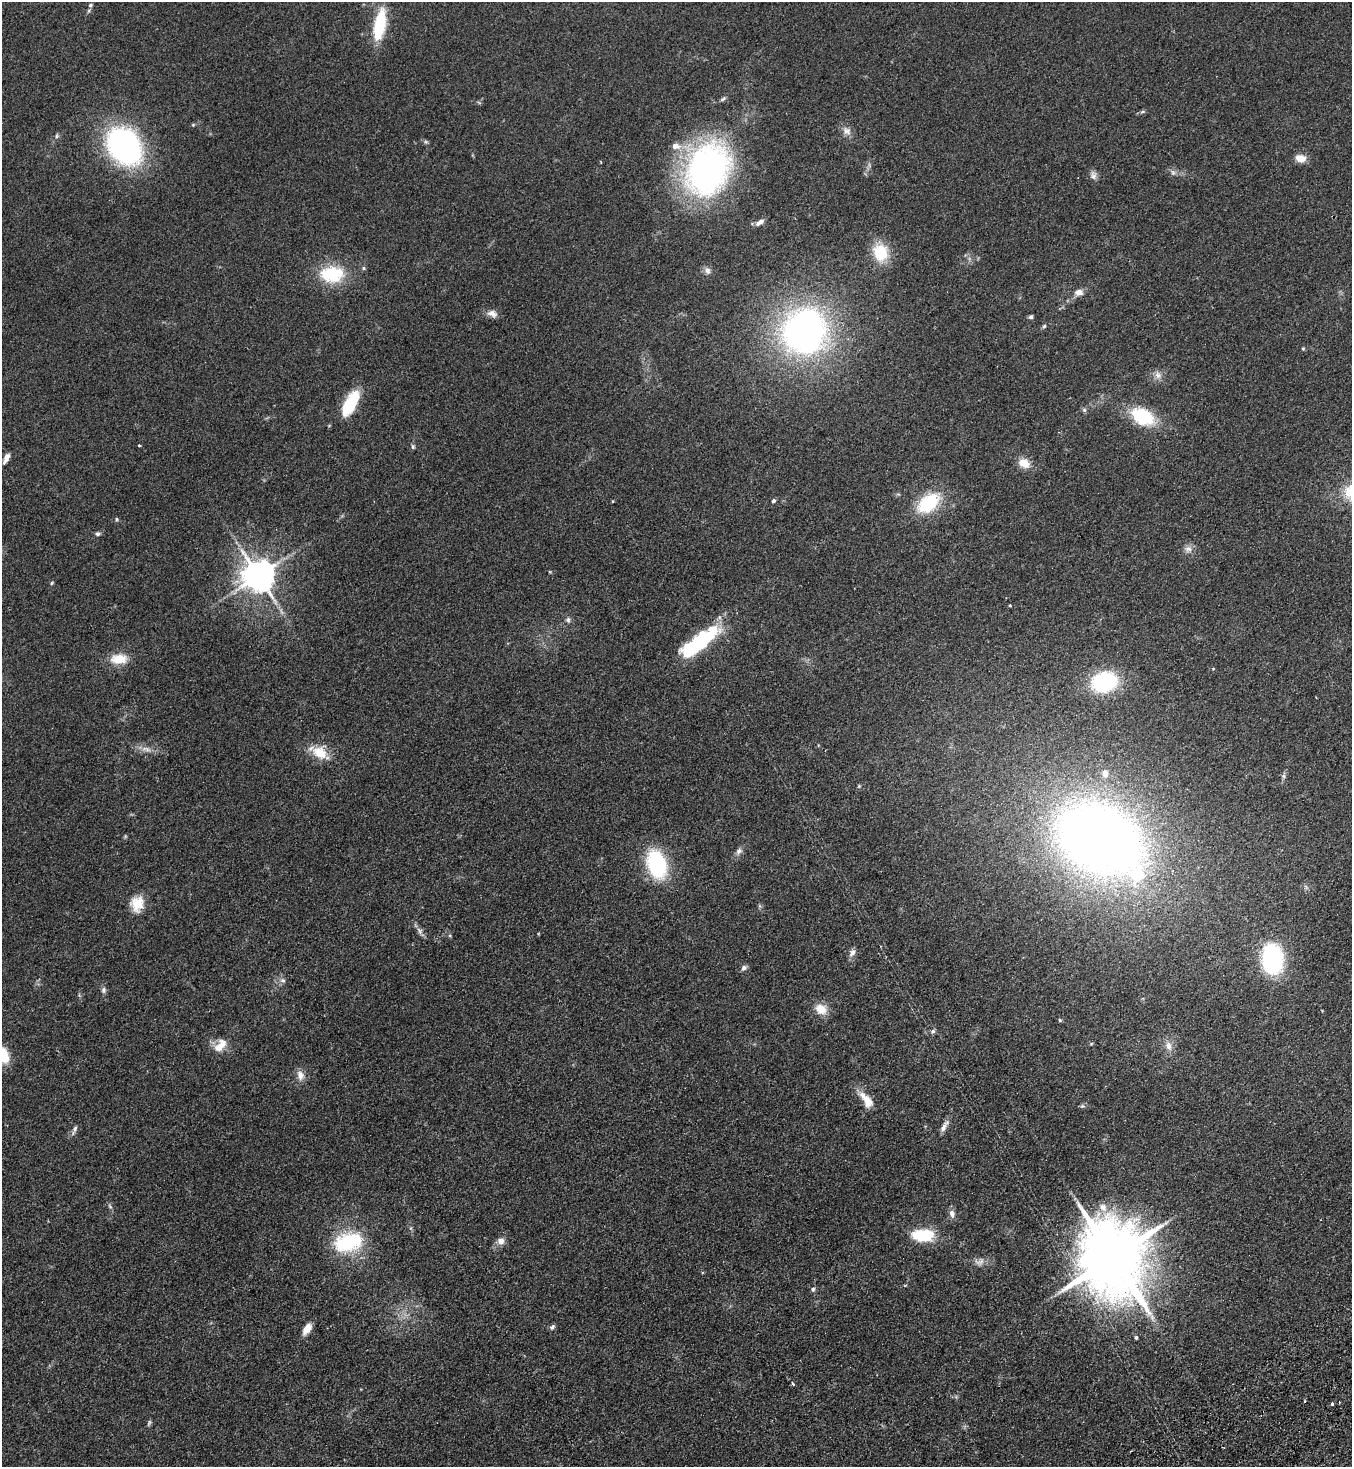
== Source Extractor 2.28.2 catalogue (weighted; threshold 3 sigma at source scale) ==
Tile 6 of 4 x 4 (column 2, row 2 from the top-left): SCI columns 1682-3031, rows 2983-4447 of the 5925 x 5963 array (HDU 1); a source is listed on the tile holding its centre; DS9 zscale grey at full resolution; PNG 1354 x 1469 px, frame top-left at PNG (2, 2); no overlay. Shown black and unused: <1% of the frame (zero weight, under 2 of 3 exposures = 3% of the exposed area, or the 3 px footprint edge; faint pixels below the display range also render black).
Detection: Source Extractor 2.28.2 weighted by HDU 2 'WHT'; one run over the whole footprint, this tile lists its part. Background 0.091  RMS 0.009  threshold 0.0403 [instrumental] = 3 sigma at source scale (4.5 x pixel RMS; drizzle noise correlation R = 1.50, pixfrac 1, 0.05/0.05 arcsec/px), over >= 5 px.
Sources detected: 93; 2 too faint to see at this stretch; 2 inside a brighter object's white glare — not listed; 1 inside a brighter listed object's ellipse — not listed separately; the other 88 listed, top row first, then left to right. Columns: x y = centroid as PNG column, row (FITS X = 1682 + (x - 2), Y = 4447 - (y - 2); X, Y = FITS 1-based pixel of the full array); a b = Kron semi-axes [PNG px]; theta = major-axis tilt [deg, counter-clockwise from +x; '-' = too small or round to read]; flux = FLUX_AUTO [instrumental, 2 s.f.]
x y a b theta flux
90 5 6 6 - 1.8
380 25 30 10 79 54
723 99 9 5 32 1.8
1143 112 8 4 9 1.5
193 125 5 4 - 0.96
847 131 13 10 -35 5.4
57 136 7 5 82 1.5
426 142 6 4 -43 1.4
124 146 32 25 -53 210
1300 158 11 7 -13 9.8
707 169 60 47 69 260
1173 172 8 6 -68 2.4
1093 175 12 8 -83 3.9
760 222 11 5 32 4.2
880 252 17 14 -77 35
363 268 6 5 - 1.4
707 270 10 8 -70 3.6
332 274 30 19 1 44
1079 292 11 7 -2 5.1
492 314 13 9 -16 5.5
1031 317 5 4 - 1.9
1044 326 6 5 - 1.5
804 331 42 38 71 330
1303 349 5 4 - 0.98
1158 375 10 9 - 5
350 403 29 12 61 39
1084 410 6 6 - 1.7
1142 416 20 13 -29 58
139 446 3 3 - 2.2
413 447 7 5 -75 1.4
6 458 13 5 65 5
1024 463 15 11 -22 10
773 501 6 5 - 1.7
928 503 26 16 38 47
116 519 5 4 - 1.1
97 534 7 5 0 2.2
1188 549 10 9 - 4.8
550 572 5 3 - 0.81
258 576 9 9 - 1800
52 583 5 4 - 1
1010 605 4 3 - 0.76
568 620 8 7 - 2.3
699 643 35 15 38 74
119 659 19 12 2 17
1104 682 21 17 13 83
146 749 16 6 -15 6
320 753 22 13 -32 19
1105 773 9 7 88 4.2
1284 776 7 4 -89 1.8
859 786 5 4 - 0.92
125 836 6 3 -72 0.9
1100 839 86 57 -31 850
739 851 11 7 52 3.5
657 864 26 16 -75 85
137 904 20 17 81 16
420 931 11 5 -55 3.4
852 953 10 7 55 4.2
1272 959 23 16 -84 130
744 968 8 6 45 2.7
283 980 8 6 -18 2.7
103 990 8 6 89 2.5
821 1009 13 11 -33 13
1060 1020 5 4 - 0.98
933 1031 7 6 - 2
1091 1044 5 3 - 0.78
220 1045 20 11 49 12
1168 1046 14 8 -73 6.3
2 1054 17 11 -61 25
300 1075 14 10 -76 6.4
867 1100 24 11 -54 14
1082 1106 7 4 43 1.5
944 1126 19 6 60 5
74 1130 15 5 66 3.1
110 1206 7 5 -58 1.6
1103 1207 11 9 -43 6.7
952 1214 11 8 -78 4.3
923 1235 21 11 2 44
501 1241 8 8 - 5.6
348 1242 31 19 16 68
1113 1258 21 17 -69 9600
979 1262 15 10 13 5.7
813 1289 7 6 - 2
552 1327 8 5 44 2.3
307 1329 13 7 58 8.8
1136 1337 5 4 - 1.2
793 1384 5 4 - 1.4
1339 1402 3 2 - 0.68
1332 1404 3 3 - 3.1
Isophote crosses this tile's border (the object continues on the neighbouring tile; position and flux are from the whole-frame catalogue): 1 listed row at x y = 2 1054